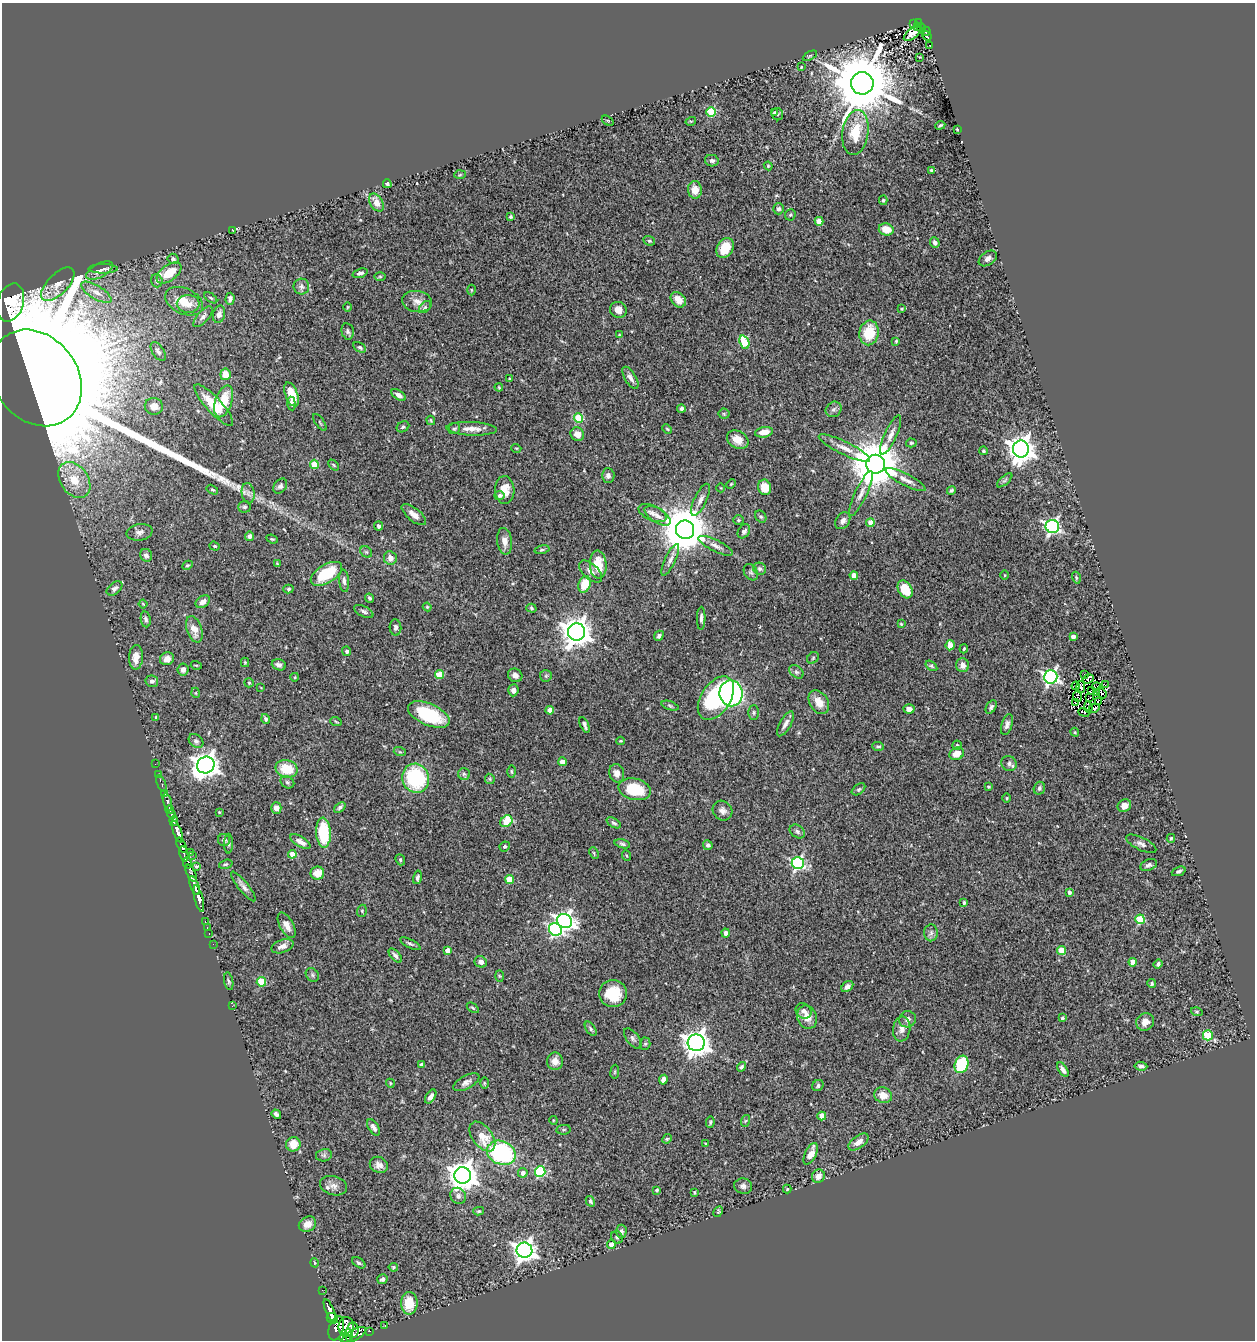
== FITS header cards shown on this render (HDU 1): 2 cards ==
NAXIS1  =                 1253
NAXIS2  =                 1338

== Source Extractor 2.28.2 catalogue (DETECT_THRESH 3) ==
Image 1253 x 1338 px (HDU 1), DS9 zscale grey, 1 PNG px = 1 image px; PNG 1257 x 1342 px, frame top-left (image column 1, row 1338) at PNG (2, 3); each listed source drawn as its Kron ellipse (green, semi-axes under 4 px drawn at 4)
Background 0.638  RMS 0.054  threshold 0.161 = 3 sigma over >= 5 px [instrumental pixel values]
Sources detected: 399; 1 with non-positive FLUX_AUTO (blend fragments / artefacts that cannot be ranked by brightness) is neither listed nor drawn; the other 398 listed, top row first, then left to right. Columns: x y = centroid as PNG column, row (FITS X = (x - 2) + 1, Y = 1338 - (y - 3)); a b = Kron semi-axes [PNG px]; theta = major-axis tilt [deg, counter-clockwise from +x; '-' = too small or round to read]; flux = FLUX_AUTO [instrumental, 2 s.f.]
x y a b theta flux
918 22 4 3 - 48
914 24 4 3 - 11
918 26 3 3 - 8.5
921 27 4 3 - 5.5
926 32 5 3 - 53
912 34 10 5 38 19
927 36 5 2 - 7.6
930 45 2 2 - 3.2
810 56 8 3 29 4.3
920 57 4 3 - 3.3
801 67 4 3 - 3
862 83 11 11 - 37000
711 112 5 4 - 190
774 113 3 3 - 3.7
777 114 6 5 - 5.2
608 121 6 4 -35 4.3
691 121 5 3 - 3.3
940 125 5 2 - 5
957 129 3 3 - 4
855 133 23 13 82 110
712 161 7 5 -12 11
768 166 4 4 - 3.3
931 170 4 3 - 5.9
460 175 6 4 3 4
387 184 4 4 - 6.6
695 190 9 7 -86 41
883 200 5 4 - 5.3
376 203 10 6 -61 33
779 209 5 5 - 9.1
790 215 6 5 - 6.4
511 217 3 3 - 4.7
819 221 4 4 - 50
886 229 7 6 - 54
233 230 3 2 - 2.3
649 241 6 4 -20 5.4
935 243 5 5 - 12
725 248 10 8 58 77
988 258 10 6 35 15
173 259 5 5 - 10
103 269 14 4 0 13
99 270 14 7 29 19
169 273 14 7 37 82
360 273 8 4 16 10
380 277 6 4 0 4.6
157 281 6 5 - 11
58 284 21 10 45 39
301 287 8 7 - 12
471 290 5 3 - 3.5
96 292 17 6 -31 28
211 298 7 3 -35 5.2
230 299 6 4 86 11
678 300 8 6 -48 32
184 301 20 13 -25 68
417 301 15 10 -9 30
11 303 20 13 72 1400
188 304 11 9 0 36
347 307 4 3 - 3.2
425 307 7 4 45 7.4
902 309 4 4 - 3.2
618 310 8 8 - 28
219 314 9 6 75 21
203 317 13 5 48 14
348 331 8 6 -77 8.9
869 333 12 9 80 110
619 335 4 2 - 2.5
896 341 3 3 - 4
744 342 7 5 -69 150
360 347 7 4 -31 6.4
158 351 10 5 -56 13
225 374 6 5 - 53
36 378 52 41 -52 100000
630 378 12 5 -59 16
510 379 3 3 - 4.9
499 387 4 3 - 3.6
291 394 12 6 -69 59
399 395 8 4 -31 15
224 401 16 8 71 100
291 404 7 4 -84 7
214 405 27 7 -47 95
154 406 9 8 - 25
681 408 4 3 - 6.4
834 409 8 7 - 11
724 414 5 5 - 4.6
579 418 5 4 - 170
431 420 5 3 - 4.3
320 422 10 2 -55 3.8
403 427 6 5 - 6.7
454 429 6 5 - 6.4
472 429 25 7 -3 35
667 429 5 4 - 4.2
764 432 9 5 10 38
577 434 7 6 - 28
891 435 21 6 65 24
738 440 11 8 -30 42
911 443 5 4 - 5.7
516 448 5 3 - 2.9
844 448 28 6 -26 37
1021 449 8 8 - 4100
983 451 4 3 - 4.5
314 464 5 4 - 79
876 464 9 9 - 20000
333 465 6 4 -46 4.5
608 475 7 6 - 13
74 480 20 14 -54 87
906 480 22 6 -27 25
1005 480 9 4 41 8.1
731 484 5 3 - 3.1
280 486 8 6 54 10
765 487 8 6 -72 66
721 488 4 3 - 2.5
212 490 6 4 -30 5.7
505 490 14 9 -88 59
951 490 4 4 - 6.5
248 493 10 6 -81 15
861 493 25 6 65 30
499 495 5 4 - 11
700 500 17 6 65 22
244 507 6 6 - 7.3
652 513 15 7 -23 21
414 515 15 6 -39 27
658 516 15 7 -32 24
761 517 6 5 - 6.5
738 520 5 5 - 5.3
843 521 9 6 56 18
870 523 4 4 - 52
379 526 4 4 - 8.2
1052 526 7 6 - 890
685 530 9 9 - 17000
744 531 7 5 55 12
139 532 13 8 9 17
249 536 4 4 - 11
272 539 6 3 -23 4.3
505 541 13 7 -83 26
215 546 5 4 - 4.7
716 546 19 6 -26 21
542 550 7 4 13 6.2
366 552 6 5 - 6.6
146 555 6 6 - 13
390 558 7 6 - 22
670 560 17 5 65 18
277 563 3 3 - 3.1
188 565 5 4 - 5.2
598 565 14 8 -87 85
760 569 7 6 - 10
591 572 14 7 -43 23
751 572 9 6 -58 9.6
326 574 17 9 31 140
854 575 4 4 - 45
1005 575 5 3 - 3
1076 578 6 3 -72 4.2
344 581 11 5 -85 13
585 584 8 6 70 81
114 588 9 5 39 11
288 589 5 4 - 5.8
905 589 9 6 -60 89
370 598 4 4 - 7.3
203 602 8 5 35 21
143 604 4 2 - 3.5
427 607 4 4 - 4
531 608 5 4 - 4.9
364 611 10 5 -26 11
701 618 11 4 89 12
146 619 8 5 -81 9
901 624 4 3 - 3.5
395 627 8 6 -85 10
194 629 14 7 -71 37
577 632 8 8 - 5000
659 636 5 4 - 10
1073 637 4 4 - 12
950 645 5 4 - 34
964 649 5 3 - 4.2
347 651 5 4 - 8
136 657 12 7 88 31
813 658 6 5 - 6.1
167 659 7 6 - 22
245 662 5 4 - 4.3
196 665 5 3 - 3
279 665 7 5 -20 15
963 665 7 6 - 24
931 666 6 4 -36 5.4
183 669 6 5 - 16
796 672 8 5 -39 9.1
1084 674 3 2 - 7.2
439 675 4 4 - 78
515 675 7 6 - 15
546 676 6 5 - 6.3
295 677 4 3 - 3.1
1051 677 6 6 - 1000
1088 679 6 4 20 8.8
152 681 6 5 - 11
249 683 5 4 - 4.4
1105 684 3 2 - 1.1
1076 686 4 2 - 6.6
1081 687 6 3 -79 5.2
1096 687 4 3 - 4.4
261 688 3 2 - 2.1
513 690 6 5 - 14
1091 691 3 2 - 2.2
196 693 5 3 - 3.1
731 693 13 11 -79 640
1097 693 3 2 - 0.88
1101 693 6 3 -50 0.91
1077 697 5 3 - 5.8
1090 697 2 2 - 2.7
716 698 24 14 56 410
819 702 13 9 -57 42
1075 702 2 2 - 1.6
1098 702 3 2 - 6
670 706 9 4 -19 6.2
991 707 7 4 60 8.6
1088 707 5 3 - 2.7
1094 708 5 4 - 14
909 709 5 4 - 22
550 710 4 4 - 57
754 712 7 5 -89 7.5
1084 712 6 3 -21 14
429 714 22 11 -24 200
156 717 3 3 - 4.4
265 719 5 4 - 8
336 722 6 3 -21 3.5
785 724 14 5 61 18
1007 724 11 5 73 15
584 725 8 3 -66 11
1075 732 4 4 - 4.2
196 741 8 6 -43 9.6
620 741 4 3 - 3.3
957 745 4 4 - 4.2
878 746 6 3 -4 5.2
400 752 6 4 -17 4.7
957 754 7 6 - 38
562 762 4 4 - 39
1009 763 8 7 - 13
155 764 3 2 - 2.8
206 765 9 8 - 3500
287 769 11 8 -13 90
512 772 6 3 -89 4.5
617 773 9 7 -76 23
464 774 6 6 - 7.9
158 775 3 2 - 15
416 778 15 13 -68 360
490 779 5 5 - 4.8
287 782 7 5 -32 6.9
161 783 9 3 -67 51
988 787 3 3 - 5.6
1039 788 6 5 - 8.9
634 789 16 10 -14 140
859 789 8 4 37 6.2
164 794 3 3 - 220
1007 798 5 3 - 3.4
167 802 9 3 -74 220
1124 806 7 6 - 32
340 807 6 4 39 7.2
276 808 6 5 - 20
170 810 4 3 - 320
723 811 10 9 - 18
219 812 4 3 - 2.5
172 815 5 3 - 450
174 821 5 4 - 540
506 821 6 5 - 93
614 823 8 4 -30 8
797 831 8 6 -35 10
177 832 11 4 -69 1500
323 833 15 7 -87 190
1171 838 4 3 - 4.8
224 840 6 6 - 12
300 842 11 5 -31 20
229 844 10 3 -90 6.3
622 844 8 4 -16 7.3
1141 844 16 6 -26 17
181 845 8 3 -65 86
708 845 5 4 - 9
505 846 5 4 - 6.5
190 852 3 2 - 8.5
594 853 6 4 -65 4.4
184 854 8 3 -80 260
292 854 4 4 - 35
192 855 2 2 - 27
627 856 5 3 - 3.4
400 860 6 4 -68 5.5
187 863 6 4 -81 470
798 863 6 6 - 660
226 864 7 4 17 5.7
1149 865 9 5 22 11
196 867 3 2 - 3
1179 871 7 4 22 9.2
191 873 9 3 -64 160
317 873 7 6 - 52
417 877 7 4 76 8.1
509 879 4 4 - 130
194 885 10 3 -70 1100
243 886 18 5 -51 17
1069 892 4 3 - 14
199 899 14 4 -76 1000
964 903 4 3 - 8
362 911 6 4 71 5.9
1140 919 5 4 - 180
205 921 3 2 - 15
565 921 8 7 - 1600
287 925 14 7 -61 29
207 928 3 2 - 11
555 929 7 6 - 690
726 933 4 4 - 17
931 933 8 6 88 13
209 934 3 2 - 11
213 944 2 2 - 3.7
410 944 11 4 -27 8.7
282 946 11 6 20 21
447 950 4 4 - 32
1062 950 4 4 - 110
395 955 8 4 -49 9.3
481 962 6 5 - 16
1133 962 4 4 - 56
1158 964 5 4 - 9.2
312 975 7 6 - 7.6
499 976 6 4 -88 4.3
229 981 9 4 -79 7.5
261 982 5 4 - 130
1152 984 5 4 - 6.3
847 986 7 4 39 12
613 994 14 13 - 110
232 1006 4 3 - 2.4
473 1008 7 3 -36 4.9
804 1011 8 7 - 14
1197 1012 6 4 -17 4.6
807 1017 12 9 -66 42
1062 1018 4 3 - 7.7
907 1019 8 8 - 18
1145 1022 9 8 - 29
591 1029 8 4 -55 6.8
902 1029 12 8 82 22
1208 1035 5 5 - 190
633 1038 12 6 -52 11
696 1043 8 8 - 3700
645 1044 6 5 - 6.2
555 1061 9 8 - 26
962 1064 9 6 69 210
421 1065 4 4 - 17
1141 1066 6 4 -7 11
742 1067 5 4 - 6.5
1063 1070 8 4 -59 15
615 1072 7 3 81 4.2
663 1080 5 4 - 31
466 1082 14 6 28 17
390 1083 4 3 - 3.2
484 1083 6 4 -89 4.6
818 1086 6 5 - 8.3
883 1095 9 7 -19 39
431 1096 8 4 57 16
276 1114 5 3 - 9.3
822 1116 4 4 - 44
553 1120 4 3 - 3.1
745 1121 6 4 70 4.4
710 1122 6 4 82 5
373 1127 9 5 -58 13
563 1130 7 4 7 5.7
482 1137 17 10 -53 70
667 1139 5 4 - 5
858 1142 11 6 35 24
293 1144 7 7 - 51
706 1144 4 4 - 4.2
501 1153 15 11 -23 430
811 1154 11 5 64 38
324 1155 8 6 11 9.9
379 1165 9 7 -32 21
540 1171 5 5 - 340
523 1173 5 4 - 16
463 1175 8 8 - 5000
818 1176 7 6 - 24
333 1186 14 9 -15 24
743 1186 9 7 -13 14
787 1189 4 4 - 4.6
657 1190 4 3 - 4.3
694 1192 3 3 - 5.7
458 1196 8 7 - 14
590 1201 5 3 - 6.1
479 1211 5 4 - 5
718 1212 6 3 63 4
307 1224 9 7 32 33
621 1231 7 5 89 9.4
617 1237 6 5 - 7.5
611 1245 4 4 - 37
524 1250 8 7 - 2500
315 1263 5 3 - 4.1
359 1263 7 4 -35 7.2
393 1267 5 4 - 7.8
382 1279 5 5 - 9.4
322 1290 3 2 - 5.7
409 1303 11 8 89 80
330 1311 12 4 -67 1200
332 1318 6 5 - 860
385 1326 3 2 - 14
346 1327 10 7 -89 69
336 1328 12 7 71 300
353 1330 8 6 84 840
370 1331 3 2 - 7
349 1335 6 3 -79 560
354 1335 13 5 28 800
345 1339 6 4 -22 120
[1 non-positive-flux detection neither listed nor drawn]